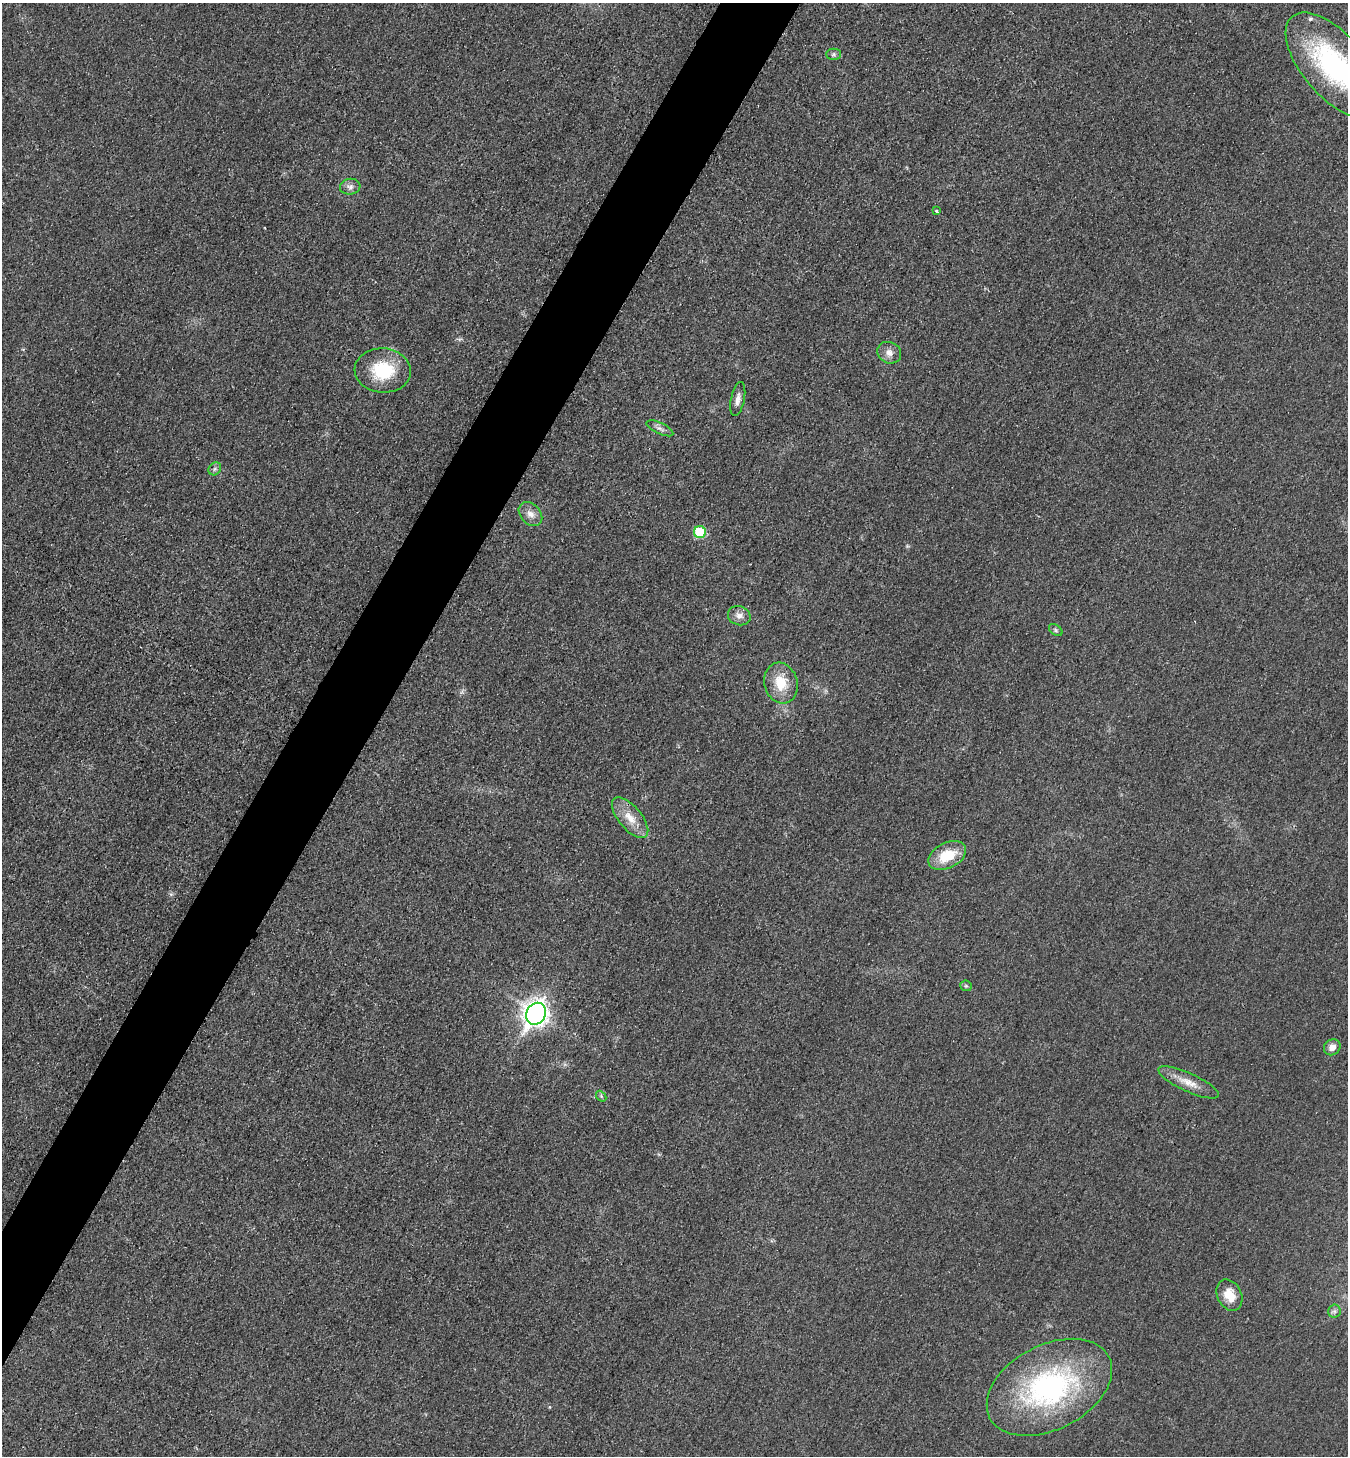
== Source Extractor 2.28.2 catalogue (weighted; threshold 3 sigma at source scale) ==
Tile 7 of 4 x 4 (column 3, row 2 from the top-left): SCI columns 3084-4429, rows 3108-4561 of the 6023 x 6034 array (HDU 1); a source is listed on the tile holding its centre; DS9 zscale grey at full resolution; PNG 1350 x 1458 px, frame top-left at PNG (2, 3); each listed source drawn as its Kron ellipse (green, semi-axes under 4 px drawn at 4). Shown black and unused: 5% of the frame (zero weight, under 3 of 4 exposures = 2% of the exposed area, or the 3 px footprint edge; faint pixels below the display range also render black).
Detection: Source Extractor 2.28.2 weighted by HDU 2 'WHT'; one run over the whole footprint, this tile lists its part. Background 0.0262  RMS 0.0062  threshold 0.0281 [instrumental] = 3 sigma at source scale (4.5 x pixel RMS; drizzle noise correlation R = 1.50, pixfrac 1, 0.05/0.05 arcsec/px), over >= 5 px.
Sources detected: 25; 1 inside a brighter listed object's ellipse — not listed separately; the other 24 listed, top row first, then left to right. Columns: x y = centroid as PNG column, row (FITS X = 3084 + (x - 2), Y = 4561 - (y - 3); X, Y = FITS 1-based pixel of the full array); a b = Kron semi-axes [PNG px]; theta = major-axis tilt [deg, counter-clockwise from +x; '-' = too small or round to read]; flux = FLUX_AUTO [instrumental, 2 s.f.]
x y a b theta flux
834 54 7 5 1 1.4
1334 66 64 31 -49 100
350 187 10 8 7 2.9
937 211 3 3 - 0.98
889 353 12 10 -26 4.7
383 370 28 22 -5 32
738 399 17 7 79 3.7
660 428 14 5 -25 2.5
215 469 7 5 46 1.5
530 514 13 10 -45 5.1
700 532 6 6 - 29
739 616 11 9 -15 4.1
1056 630 7 5 -37 1.2
781 683 21 16 -75 16
630 818 25 11 -50 11
947 856 20 12 26 19
966 986 6 5 - 1
536 1014 11 9 61 490
1332 1047 9 7 40 4.5
1189 1082 33 9 -25 9.3
601 1096 6 4 -48 1
1229 1295 16 12 -64 11
1334 1311 6 6 - 1.6
1049 1387 67 42 27 130
Isophote crosses this tile's border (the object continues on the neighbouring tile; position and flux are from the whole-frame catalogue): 1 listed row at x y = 1334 66